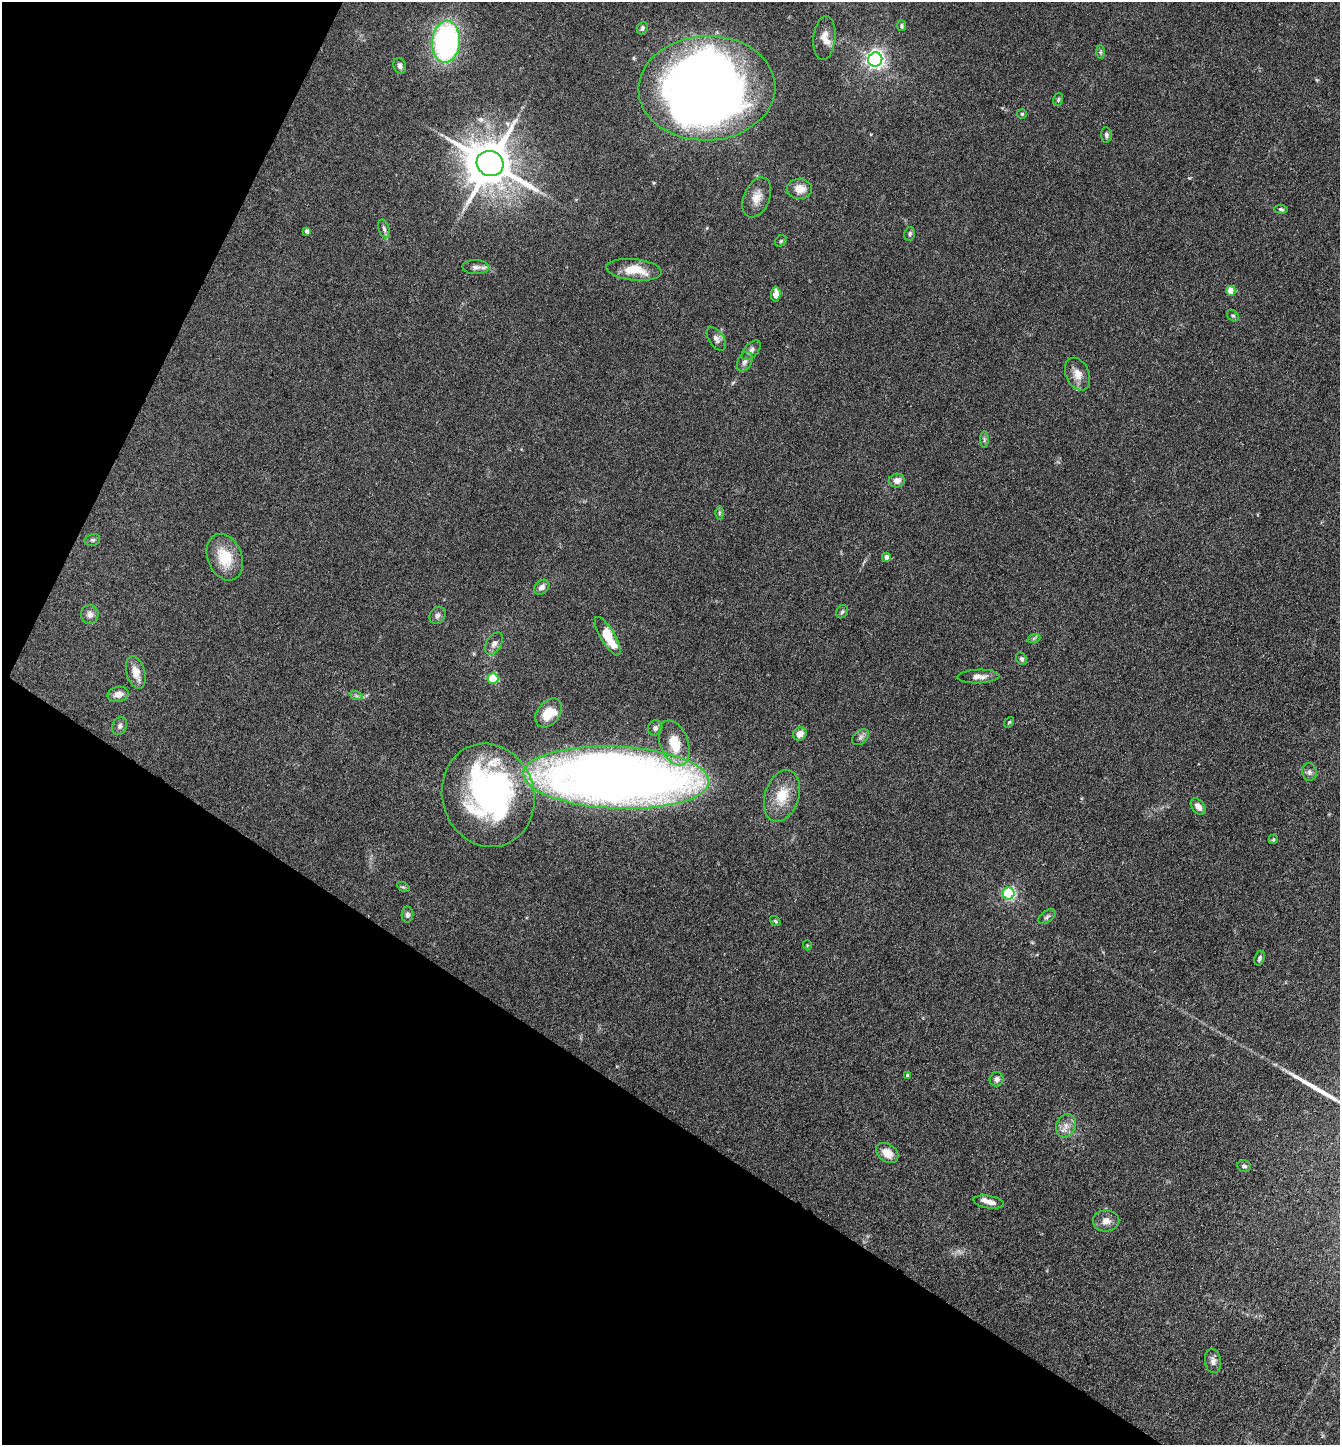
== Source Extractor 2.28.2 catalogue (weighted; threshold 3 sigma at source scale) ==
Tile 9 of 4 x 4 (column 1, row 3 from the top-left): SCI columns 286-1623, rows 1445-2887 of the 5783 x 5774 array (HDU 1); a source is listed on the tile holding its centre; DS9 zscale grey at full resolution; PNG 1342 x 1447 px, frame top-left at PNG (2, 2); each listed source drawn as its Kron ellipse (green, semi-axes under 4 px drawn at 4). Shown black and unused: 29% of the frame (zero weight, under 3 of 4 exposures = <1% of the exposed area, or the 3 px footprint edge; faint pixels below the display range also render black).
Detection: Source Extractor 2.28.2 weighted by HDU 2 'WHT'; one run over the whole footprint, this tile lists its part. Background 0.0821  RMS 0.0064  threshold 0.0288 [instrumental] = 3 sigma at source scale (4.5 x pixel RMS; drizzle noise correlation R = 1.50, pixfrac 1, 0.05/0.05 arcsec/px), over >= 5 px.
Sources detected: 83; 3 inside a brighter object's white glare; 1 long thin detection or spike segment (spike, bleed or trail) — neither listed nor drawn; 4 inside a brighter listed object's ellipse — not listed separately; the other 75 listed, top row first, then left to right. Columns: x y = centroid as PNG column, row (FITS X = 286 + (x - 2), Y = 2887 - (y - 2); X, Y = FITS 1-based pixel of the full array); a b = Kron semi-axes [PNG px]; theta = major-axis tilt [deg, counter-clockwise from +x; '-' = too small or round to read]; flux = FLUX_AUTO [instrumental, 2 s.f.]
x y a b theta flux
902 26 5 4 - 0.98
642 28 6 5 - 1.6
824 38 22 11 84 6.3
446 42 21 14 85 150
1100 52 7 4 -89 1
875 59 7 7 - 240
400 66 8 6 -72 2
707 88 68 52 2 600
1058 100 6 5 - 1
1022 114 5 5 - 0.95
1106 135 7 5 -85 1.6
490 163 14 12 -25 3000
800 189 12 10 0 7
757 197 21 13 67 7.7
1281 209 6 4 -2 1.1
384 229 9 5 -74 1.8
307 231 4 4 - 2.2
910 234 7 5 76 1.4
781 241 6 5 - 0.92
476 267 13 7 -1 3.2
634 270 28 10 -6 15
1231 291 5 4 - 13
776 294 7 4 84 8.4
1233 316 6 5 - 1.1
716 339 13 7 -56 3
751 350 12 6 46 2.6
745 362 10 7 62 2.9
1078 374 17 11 -66 6.4
984 439 8 4 90 1.2
897 481 8 7 - 4.3
719 513 7 4 89 1.1
92 540 8 6 14 1.4
225 557 24 17 -68 19
886 557 4 4 - 3.1
542 587 8 6 43 3.3
842 612 7 5 58 1.2
90 614 9 8 - 3.2
438 615 9 7 55 2.3
608 636 22 7 -59 20
1034 638 7 4 18 0.98
494 644 12 7 59 3.2
1022 659 7 5 -57 1.4
136 673 17 9 -75 7.4
978 677 21 7 2 5.1
493 679 5 5 - 31
118 694 11 7 11 5.1
356 695 7 4 -20 1.2
549 713 16 11 51 12
1009 722 6 4 52 0.84
119 726 9 7 68 2.3
655 728 7 7 - 2.2
800 734 7 6 - 5
860 737 9 6 41 2.1
674 743 23 14 -70 18
1309 772 9 7 -80 2.1
616 778 93 31 -3 840
488 795 52 46 -74 170
782 796 26 17 72 17
1198 807 9 6 -52 4.3
1273 839 5 4 - 0.7
403 887 7 4 -30 0.91
1009 893 6 6 - 98
407 915 8 6 90 1.9
1047 917 10 5 37 1.8
775 921 6 4 -38 0.91
807 945 5 3 - 0.48
1260 958 7 5 71 1.4
908 1076 4 3 - 2.1
997 1079 7 7 - 2.9
1066 1126 12 9 68 5
887 1153 12 9 -38 7.4
1244 1166 7 5 -12 1.4
989 1202 15 6 -9 4.6
1106 1221 13 10 1 4.8
1213 1361 12 8 -81 3.1